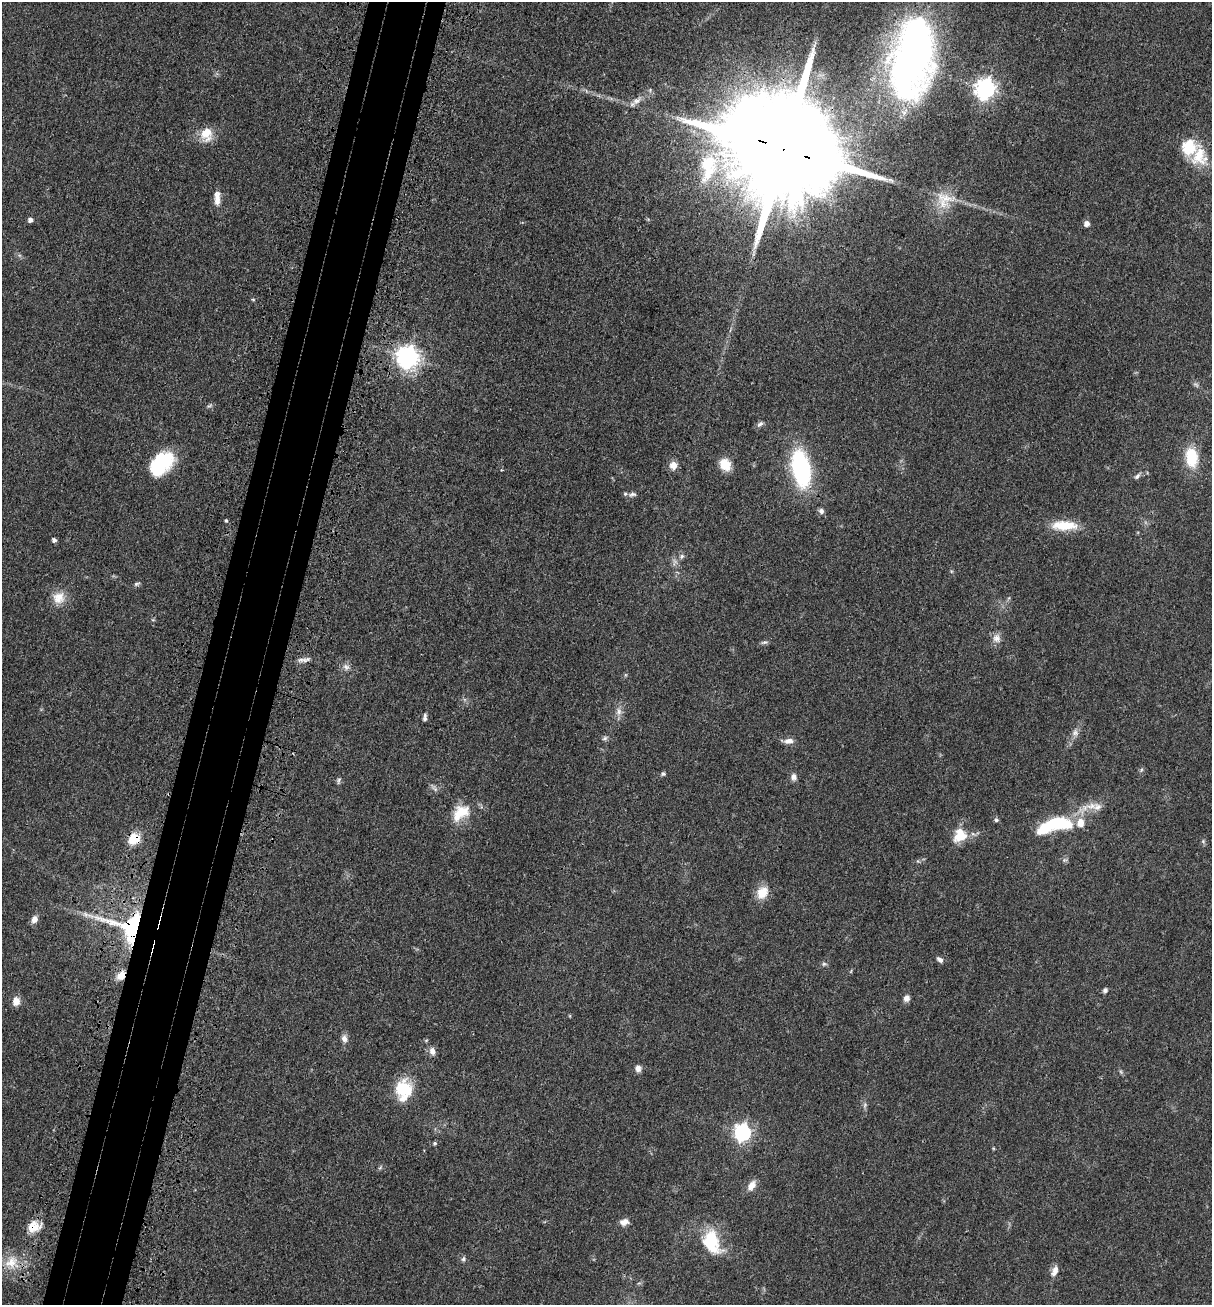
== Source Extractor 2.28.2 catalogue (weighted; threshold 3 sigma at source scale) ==
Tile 7 of 4 x 4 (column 3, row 2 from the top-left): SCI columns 2624-3833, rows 2677-3979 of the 5369 x 5354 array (HDU 1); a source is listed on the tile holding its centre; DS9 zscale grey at full resolution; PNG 1214 x 1307 px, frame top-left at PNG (2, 2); no overlay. Shown black and unused: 6% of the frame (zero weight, under 3 of 4 exposures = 6% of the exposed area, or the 3 px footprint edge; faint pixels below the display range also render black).
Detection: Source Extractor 2.28.2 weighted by HDU 2 'WHT'; one run over the whole footprint, this tile lists its part. Background 0.0449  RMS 0.005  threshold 0.0225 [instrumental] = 3 sigma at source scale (4.5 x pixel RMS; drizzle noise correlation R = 1.50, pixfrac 1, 0.05/0.05 arcsec/px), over >= 5 px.
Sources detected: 91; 3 too faint to see at this stretch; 2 inside a brighter object's white glare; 1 cosmic-ray / hot-pixel residue — not listed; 5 inside a brighter listed object's ellipse — not listed separately; the other 80 listed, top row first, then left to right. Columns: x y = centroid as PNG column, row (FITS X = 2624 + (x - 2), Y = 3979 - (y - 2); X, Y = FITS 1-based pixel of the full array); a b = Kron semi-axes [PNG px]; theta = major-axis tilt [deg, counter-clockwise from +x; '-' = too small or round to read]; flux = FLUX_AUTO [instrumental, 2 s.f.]
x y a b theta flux
911 59 70 42 76 260
985 89 8 7 - 270
586 91 6 4 -71 0.7
637 101 15 8 32 3.4
206 134 20 15 87 8.5
819 143 10 9 - 440
1189 147 7 6 - 52
784 149 36 23 -20 24000
1199 156 30 23 -82 17
217 198 20 8 -88 4.5
945 198 35 15 -12 14
30 220 5 4 - 2.4
1087 223 6 6 - 2.4
253 299 5 3 - 0.56
408 357 8 8 - 360
210 406 9 5 40 0.98
760 424 10 6 40 1.5
1192 457 20 13 -81 20
163 460 25 22 79 25
673 465 9 9 - 3.9
725 465 14 11 -50 7.6
801 468 40 18 -79 60
1137 476 10 5 44 1.5
632 494 12 6 9 1.6
821 511 8 7 - 1.7
226 521 5 4 - 0.7
1064 525 33 11 0 13
54 540 4 4 - 1.6
682 556 8 6 34 1.4
675 561 11 8 -89 2.4
137 584 8 5 17 1.1
59 598 17 16 - 7.4
153 620 6 3 -18 0.57
997 638 13 11 -88 3.5
764 642 10 5 9 1.2
306 660 14 6 14 2.5
346 667 10 9 - 2.4
625 675 6 4 71 0.62
619 712 12 8 85 3
425 717 9 4 84 1.5
1075 733 11 9 79 2.7
605 738 7 6 - 1.2
789 741 13 7 7 3
663 774 6 5 - 0.95
794 777 9 7 -81 2.3
338 781 9 5 82 1.1
434 788 15 4 -48 1.5
1091 806 45 9 20 9.4
460 813 26 17 41 13
996 820 7 5 -12 1
1055 825 40 13 14 41
960 836 18 13 26 11
133 839 14 12 41 9.5
918 861 6 4 -41 0.69
762 892 16 13 58 8.1
34 919 9 7 65 2.8
127 926 67 37 -17 75
940 960 8 5 -39 1.8
824 964 7 5 11 1.1
851 971 6 3 71 0.51
121 975 12 8 56 5.4
1105 990 6 5 - 1.3
906 998 8 7 - 2.6
16 1001 9 8 - 4.5
344 1038 11 8 -79 2.5
432 1051 10 7 -76 2.9
638 1068 8 7 - 2.6
403 1089 16 16 - 22
865 1105 10 4 79 1.2
742 1132 7 7 - 170
435 1143 5 4 - 0.94
993 1148 5 3 - 0.47
380 1168 8 5 53 0.86
752 1185 14 8 55 4.2
624 1222 12 8 12 2.9
34 1227 18 13 18 7.7
712 1242 31 19 -66 24
463 1259 8 6 77 1.1
12 1262 21 18 56 12
1054 1271 15 8 67 3.3
Overlapping masked pixels (flux is a lower limit): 5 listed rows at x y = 784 149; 133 839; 127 926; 121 975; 34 1227